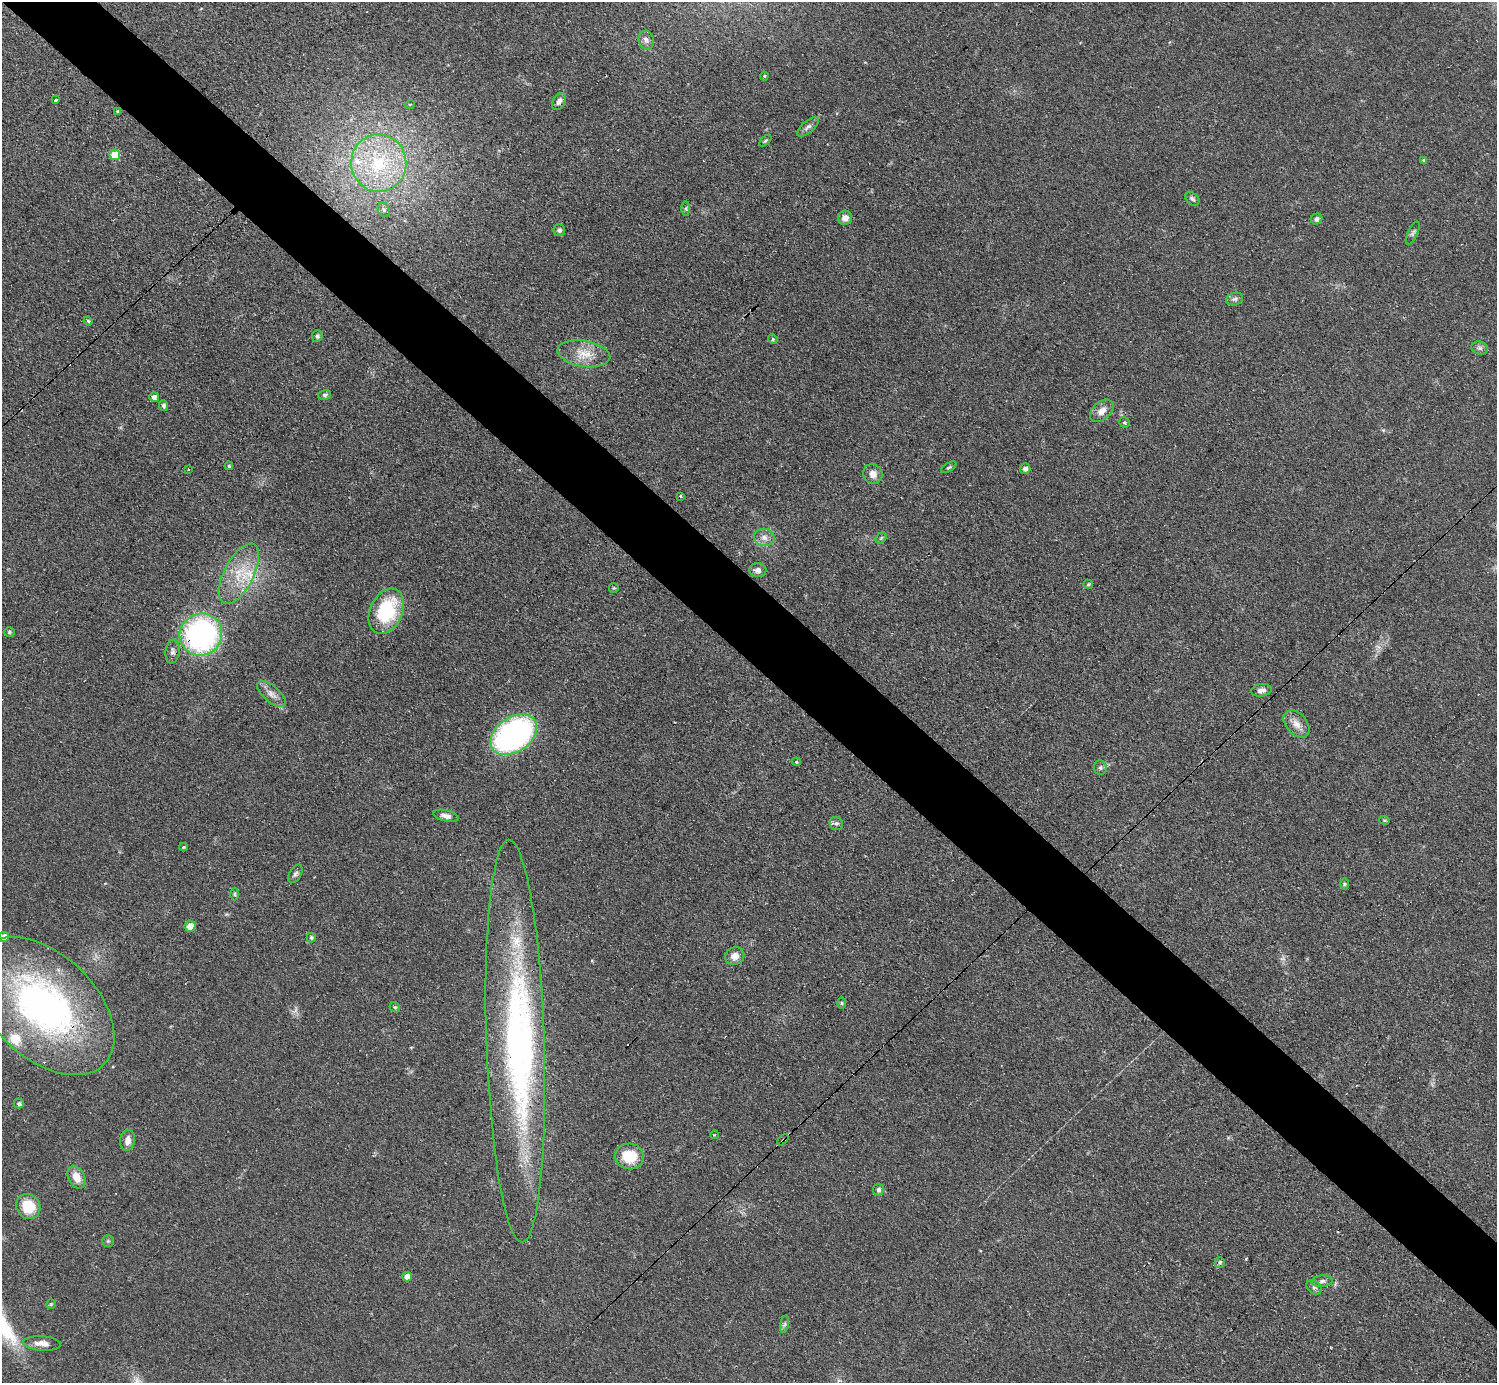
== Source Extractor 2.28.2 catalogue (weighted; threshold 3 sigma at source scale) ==
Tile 6 of 4 x 4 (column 2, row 2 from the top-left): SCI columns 1552-3046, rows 3088-4468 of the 6152 x 6151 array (HDU 1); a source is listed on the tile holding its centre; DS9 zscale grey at full resolution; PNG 1499 x 1385 px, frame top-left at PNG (2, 2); each listed source drawn as its Kron ellipse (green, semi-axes under 4 px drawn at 4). Shown black and unused: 6% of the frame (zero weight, under 3 of 4 exposures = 1% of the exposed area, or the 3 px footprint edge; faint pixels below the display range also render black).
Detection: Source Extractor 2.28.2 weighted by HDU 2 'WHT'; one run over the whole footprint, this tile lists its part. Background 0.108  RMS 0.0067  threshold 0.0302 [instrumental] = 3 sigma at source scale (4.5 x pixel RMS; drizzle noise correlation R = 1.50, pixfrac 1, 0.05/0.05 arcsec/px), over >= 5 px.
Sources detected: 90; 1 inside a brighter object's white glare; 3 cosmic-ray / hot-pixel residue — neither listed nor drawn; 4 inside a brighter listed object's ellipse — not listed separately; the other 82 listed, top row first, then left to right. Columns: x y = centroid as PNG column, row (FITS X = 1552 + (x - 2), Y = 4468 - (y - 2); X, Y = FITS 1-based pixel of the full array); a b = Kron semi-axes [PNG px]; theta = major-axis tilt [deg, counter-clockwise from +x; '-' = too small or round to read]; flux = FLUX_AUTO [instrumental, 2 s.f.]
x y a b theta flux
646 40 9 7 -76 3
764 76 4 4 - 0.75
56 100 3 3 - 1.8
559 101 9 6 61 2.9
410 104 5 3 - 0.56
118 111 4 3 - 0.93
808 127 13 6 39 2.6
765 141 7 3 44 0.85
115 155 5 5 - 19
1424 160 4 4 - 1.1
379 163 29 27 -85 58
1192 199 8 5 -44 1.9
686 209 7 4 -90 1
384 210 7 6 - 1.7
845 218 7 7 - 4.9
1317 219 6 5 - 1.8
559 230 6 6 - 2.4
1413 233 12 4 65 1.7
1235 299 8 6 16 2
88 321 4 4 - 0.98
317 336 6 5 - 1.6
773 339 5 4 - 0.89
1480 348 8 6 -16 2
584 354 26 13 -9 13
324 395 6 5 - 1.3
154 397 5 4 - 3.2
163 405 5 4 - 1.7
1102 411 13 9 42 5.8
1124 422 5 5 - 0.92
229 466 4 4 - 0.99
949 467 9 3 30 1.1
188 469 2 2 - 0.49
1025 469 5 5 - 2.5
873 474 10 9 - 5
680 496 3 3 - 1.1
764 537 10 8 -5 4.3
881 538 6 4 44 1
758 570 8 7 - 3.4
239 574 33 15 62 22
1088 584 5 4 - 0.77
614 588 5 5 - 0.86
386 611 24 16 66 48
9 632 5 4 - 0.98
201 634 21 20 - 150
173 652 12 7 81 2.9
1261 690 10 6 10 3.5
271 694 18 8 -41 4.9
1297 724 16 10 -48 6
514 735 26 17 34 170
796 762 5 4 - 0.86
1100 768 7 6 - 1.7
446 816 13 5 -13 3.5
1385 820 5 4 - 0.83
836 823 7 6 - 1.8
183 847 4 4 - 0.7
295 874 10 5 59 1.9
1344 884 6 4 90 0.87
234 894 6 4 -90 0.91
190 926 5 5 - 7.2
4 937 5 5 - 5.5
311 938 5 4 - 1.1
735 956 10 8 31 5.5
842 1003 6 4 -89 0.85
44 1006 84 52 -43 250
395 1007 6 4 -40 0.95
515 1041 201 29 -88 280
19 1104 5 5 - 1.3
715 1135 4 3 - 0.72
127 1140 10 7 81 5
783 1140 7 2 44 0.78
629 1156 14 13 - 20
76 1177 12 8 -65 8.2
878 1190 6 5 - 2.1
28 1206 13 11 -52 17
108 1241 5 5 - 1.1
1220 1262 5 5 - 1.5
407 1277 5 4 - 5.9
1322 1281 10 6 6 2.2
1314 1287 8 6 -41 1.7
51 1304 4 4 - 0.75
784 1324 9 4 81 1.5
42 1343 19 7 -4 5.7
Overlapping masked pixels (flux is a lower limit): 4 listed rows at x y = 201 634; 44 1006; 515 1041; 783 1140
Isophote crosses this tile's border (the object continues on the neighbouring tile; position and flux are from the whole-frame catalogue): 1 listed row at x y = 4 937